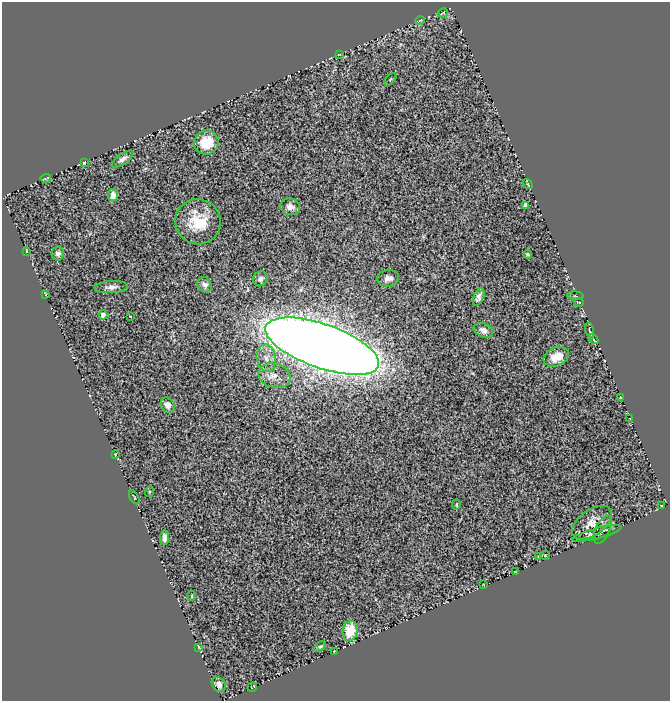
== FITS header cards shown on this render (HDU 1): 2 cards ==
NAXIS1  =                  668
NAXIS2  =                  699

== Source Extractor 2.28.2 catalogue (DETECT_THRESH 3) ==
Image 668 x 699 px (HDU 1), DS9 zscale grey, 1 PNG px = 1 image px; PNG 672 x 703 px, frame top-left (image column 1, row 699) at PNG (2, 2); each listed source drawn as its Kron ellipse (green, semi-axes under 4 px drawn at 4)
Background 0.847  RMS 0.11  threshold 0.331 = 3 sigma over >= 5 px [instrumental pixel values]
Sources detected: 56; all 56 listed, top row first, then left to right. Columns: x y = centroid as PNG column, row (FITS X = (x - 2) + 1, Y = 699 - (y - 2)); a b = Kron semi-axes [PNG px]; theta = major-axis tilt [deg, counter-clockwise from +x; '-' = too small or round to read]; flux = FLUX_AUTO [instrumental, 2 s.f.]
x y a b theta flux
443 13 5 2 - 6.2
420 20 4 3 - 5.6
339 54 3 2 - 4
390 79 8 3 45 7.6
206 143 12 11 - 200
123 159 12 5 35 36
84 162 3 3 - 13
46 178 5 2 - 7.7
528 184 5 3 - 8.1
113 195 6 5 - 61
526 205 4 4 - 33
290 207 10 8 -21 52
198 222 23 22 - 310
26 251 3 2 - 5.5
58 253 7 6 - 28
528 254 4 3 - 12
388 278 11 8 6 44
260 279 7 7 - 32
204 285 8 6 -57 35
111 287 16 6 4 46
45 294 4 2 - 4.9
575 296 8 3 -4 8.1
479 297 9 5 66 33
579 302 4 2 - 5.3
103 315 4 4 - 93
130 316 3 2 - 3.7
483 330 10 6 -23 41
589 331 8 2 -78 11
593 339 5 2 - 16
322 346 60 22 -19 25000
556 357 13 9 23 140
266 358 14 9 -82 69
274 376 16 12 -15 84
620 397 2 2 - 3.7
168 405 8 6 -53 58
630 419 3 2 - 2.7
115 454 2 2 - 4.7
149 492 5 3 - 6.4
134 497 8 3 -61 8.9
456 505 5 4 - 11
661 506 3 2 - 7.3
592 523 23 12 35 110
603 530 15 7 66 33
597 534 25 5 15 42
164 538 7 4 84 40
545 555 5 4 - 8.8
538 556 2 2 - 4.4
515 571 4 2 - 4.8
484 585 3 2 - 4.6
192 596 5 2 - 7.2
350 631 10 7 80 190
320 646 6 4 35 13
199 647 3 2 - 5.3
334 651 3 3 - 3.5
219 684 8 6 -52 36
252 687 5 3 - 9.5